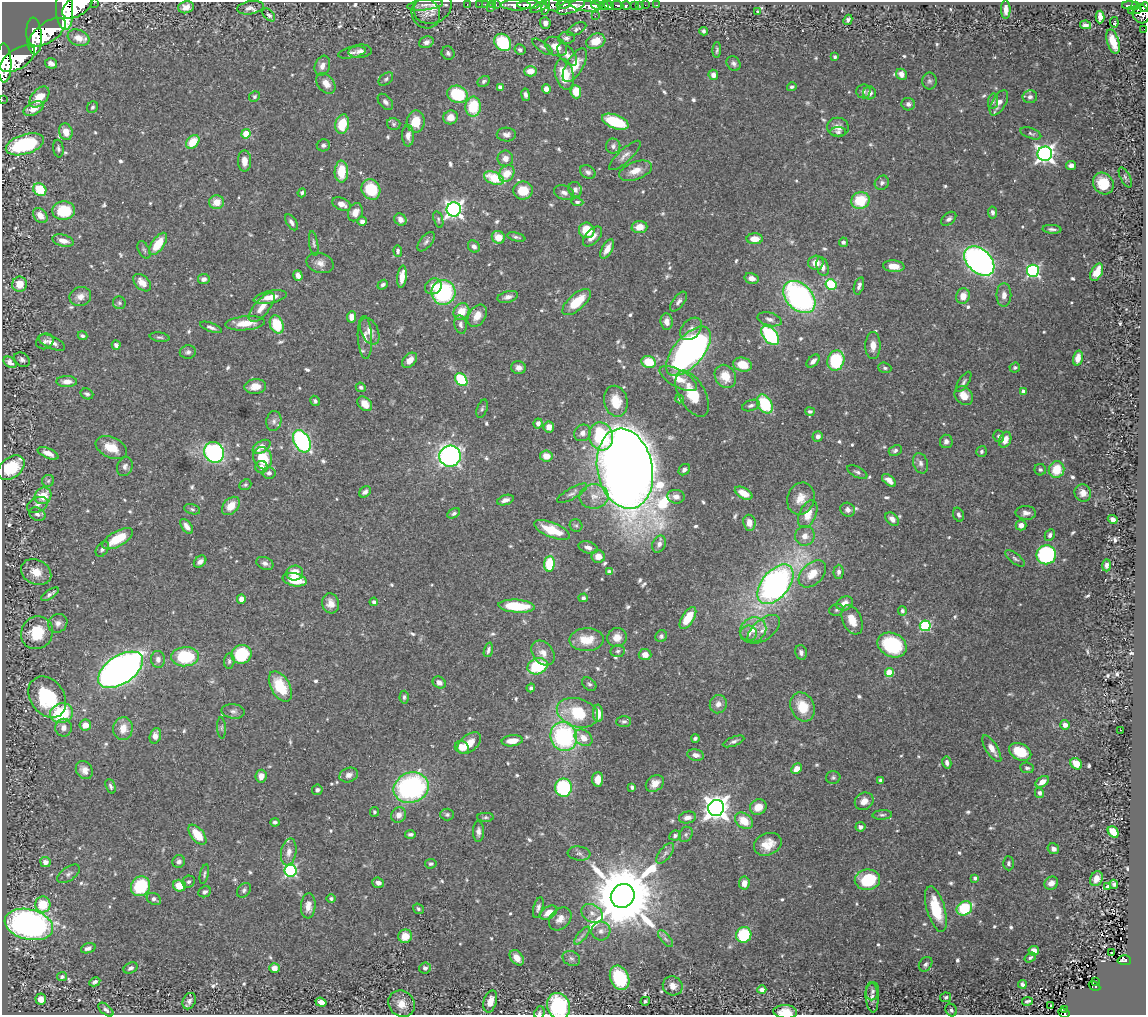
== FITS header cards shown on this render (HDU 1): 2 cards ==
NAXIS1  =                 1144
NAXIS2  =                 1013

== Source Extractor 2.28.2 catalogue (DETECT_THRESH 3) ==
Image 1144 x 1013 px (HDU 1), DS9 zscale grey, 1 PNG px = 1 image px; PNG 1148 x 1017 px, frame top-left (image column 1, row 1013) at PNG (2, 2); each listed source drawn as its Kron ellipse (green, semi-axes under 4 px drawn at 4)
Background 0.815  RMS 0.022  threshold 0.0649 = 3 sigma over >= 5 px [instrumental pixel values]
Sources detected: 737; of the 737, the 500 brightest by FLUX_AUTO listed and drawn (237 fainter detections omitted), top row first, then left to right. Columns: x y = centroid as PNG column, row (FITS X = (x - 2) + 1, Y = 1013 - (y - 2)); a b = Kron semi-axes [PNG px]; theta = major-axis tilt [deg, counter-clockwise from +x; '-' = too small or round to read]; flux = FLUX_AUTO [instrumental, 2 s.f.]
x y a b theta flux
94 2 2 2 - 44
467 4 2 2 - 14
479 4 2 2 - 12
492 4 3 2 - 22
496 4 3 2 - 31
563 4 6 4 -2 580
425 5 18 5 7 7.4
486 5 4 3 - 62
516 5 14 5 -2 2000
529 5 12 4 1 1900
553 5 8 6 -34 940
597 5 6 3 -15 680
609 5 5 4 - 890
617 5 6 3 -2 240
635 5 3 3 - 62
639 5 2 2 - 11
645 5 2 2 - 12
656 5 3 2 - 19
1130 5 8 3 -2 180
78 6 18 10 36 6200
540 6 11 4 30 510
585 6 15 5 -9 3100
604 6 4 3 - 970
626 6 5 3 - 300
1136 6 4 3 - 270
186 7 8 6 13 10
433 7 19 16 25 19
546 7 8 3 77 680
571 7 15 6 22 1500
1144 7 5 3 - 280
250 8 13 6 10 7.2
490 8 3 3 - 72
1137 9 4 3 - 120
65 10 20 8 -86 6900
1006 10 9 4 -90 11
1131 10 2 2 - 6.9
757 11 3 3 - 19
426 14 15 14 - 14
1141 14 9 8 - 820
269 15 8 4 -46 4.1
595 16 2 2 - 6.5
1100 17 6 4 88 16
848 20 5 4 - 4.8
1114 22 5 3 - 3
545 23 6 5 - 6.7
1085 25 5 3 - 5.1
577 29 10 5 28 3.9
1144 29 2 2 - 2.9
704 31 4 4 - 3.5
48 32 21 10 34 6800
34 36 18 7 -86 5100
78 38 11 8 -20 16
566 38 8 6 8 4.2
596 41 10 7 26 24
426 42 7 5 21 6.9
503 42 9 7 -49 86
1113 42 12 6 -72 25
556 46 12 8 -35 21
542 47 12 5 -37 4.3
520 50 5 5 - 3.6
717 50 8 4 87 2.9
360 51 12 6 5 8.5
352 53 14 5 12 5.1
448 53 7 6 - 4.1
567 55 13 7 -53 11
835 57 4 3 - 2.9
18 59 20 10 31 6100
4 63 20 7 -88 5000
51 63 6 5 - 6.7
734 63 8 6 -48 4.7
575 65 19 8 59 25
322 66 10 7 69 9.7
530 71 6 5 - 16
564 74 15 9 -76 37
901 74 6 5 - 9.1
713 75 5 5 - 7.1
386 79 8 5 40 3.4
484 81 7 5 30 3.4
929 81 8 7 - 4.3
326 83 11 8 -52 14
500 87 4 4 - 6.9
792 87 5 4 - 3
546 89 5 4 - 8.4
863 91 7 7 - 4.6
576 92 6 5 - 24
870 93 6 6 - 7.8
457 94 10 8 -22 78
525 95 6 4 -81 4.5
254 96 5 5 - 3.3
39 97 12 7 48 24
1030 97 7 6 - 5.3
2 100 2 2 - 10
993 101 8 5 82 3.2
385 102 9 6 -48 5.6
999 103 14 7 60 11
908 104 7 6 - 4.5
92 107 6 5 - 3
473 107 10 7 87 59
34 109 11 6 27 17
450 117 7 7 - 14
416 122 11 9 86 30
615 122 14 7 -20 77
342 124 10 6 78 43
394 124 7 6 - 2.9
838 127 11 9 -8 11
66 132 8 6 -72 16
838 132 8 5 0 3.3
1031 133 11 5 -19 4
246 134 4 4 - 36
506 135 9 7 -3 7.2
408 136 11 6 -88 8.3
193 142 8 5 46 33
25 144 20 10 17 110
323 145 6 6 - 4.2
613 146 7 7 - 5.3
58 149 9 5 -82 3.4
1045 154 7 7 - 640
625 155 20 6 43 8.9
505 158 8 8 - 10
244 161 10 6 -90 13
1071 165 5 4 - 6.1
636 171 17 8 20 19
341 172 11 7 88 38
588 172 8 6 -30 5.1
507 174 9 7 56 26
1125 177 11 5 -63 3.6
494 178 10 6 -21 51
882 183 7 6 - 4.7
1103 183 11 9 -54 36
371 189 10 9 - 55
575 189 8 6 -70 6.3
40 190 7 6 - 43
523 190 9 9 - 30
564 192 10 7 -19 7.2
302 193 4 4 - 3.7
860 200 9 8 - 52
216 202 7 7 - 19
577 202 6 4 -6 3
341 204 9 6 -23 11
454 209 7 7 - 570
64 211 11 9 2 57
355 212 9 7 66 13
992 212 6 4 -81 4.3
40 215 8 6 -49 13
400 219 6 5 - 9.7
438 219 9 4 -74 3.2
949 219 8 5 41 5.1
362 221 5 4 - 5.6
291 222 9 5 -58 5.8
639 227 8 6 4 18
1052 229 9 4 -3 4.6
587 230 8 7 - 41
498 237 7 6 - 21
516 237 9 3 -14 3.3
592 237 12 6 47 12
755 239 8 5 -1 18
63 241 11 5 -14 13
426 242 11 6 50 4.7
843 242 4 4 - 4
314 243 12 4 -81 3.6
158 244 13 6 54 36
474 246 6 5 - 5.2
607 249 10 5 61 14
144 250 9 5 -63 3.3
398 251 6 4 -86 3.6
979 261 17 11 -44 630
320 263 14 9 -16 11
816 263 7 7 - 15
894 266 10 6 -5 17
822 267 10 6 -74 8.8
1033 271 6 6 - 260
1097 272 9 5 63 24
298 276 5 4 - 8.4
402 277 11 4 83 19
752 278 7 5 -15 9.2
204 279 6 5 - 6.4
142 283 10 6 -44 17
19 284 7 7 - 22
831 284 5 5 - 110
383 285 5 4 - 4
433 286 9 7 35 15
859 286 9 4 73 6
443 292 12 12 - 160
1004 295 11 7 89 10
80 296 11 9 17 11
963 296 8 6 77 16
270 297 17 6 11 21
508 297 10 5 14 7.2
799 297 19 13 -46 350
577 302 17 8 41 43
678 302 11 5 52 5.9
119 303 6 6 - 3.4
262 307 18 7 50 18
461 311 9 7 55 26
477 316 12 8 57 16
352 317 5 4 - 15
770 319 12 6 -14 7
667 321 8 6 -83 13
245 323 20 7 5 23
277 325 9 6 -66 52
460 325 9 6 -78 4.8
211 327 11 4 -20 4.9
691 329 13 9 48 8.9
370 331 14 8 -65 12
770 335 11 7 -50 150
82 336 5 4 - 3.2
160 337 10 4 -8 3.2
365 337 21 7 -87 12
45 341 9 7 33 5.2
52 343 14 6 -24 12
116 345 5 4 - 6.1
873 346 13 7 89 13
688 351 30 15 49 530
188 352 8 6 11 4.3
1078 358 7 4 76 12
22 360 8 6 -34 5.4
410 360 9 6 48 14
836 360 10 8 72 98
813 361 8 4 45 6
10 362 7 5 -34 6.6
649 362 7 6 - 44
742 365 9 7 -15 25
1015 367 5 5 - 2.9
519 368 7 6 - 7.6
885 368 7 5 -20 3.2
725 376 12 10 -58 25
678 379 21 8 -29 24
461 380 7 5 -51 100
67 382 10 5 0 12
964 382 11 5 57 4.2
255 386 11 7 6 17
361 387 5 4 - 3.6
1023 391 4 3 - 5.9
87 394 6 5 - 3.7
692 394 25 13 -61 45
964 396 10 8 -50 17
679 399 4 4 - 2.9
315 401 5 4 - 3.2
616 401 16 11 -77 31
365 404 8 6 -46 14
765 404 10 7 -61 76
751 406 9 5 19 4.3
482 409 9 5 70 3.7
810 411 5 4 - 2.9
274 421 10 7 82 6
538 423 5 4 - 5.8
549 427 5 5 - 12
582 433 9 8 - 8.3
601 436 14 12 -75 120
818 436 5 5 - 5.4
999 436 6 5 - 3.8
1005 440 8 5 66 13
302 441 12 8 -61 280
946 441 7 6 - 5
111 447 16 10 -24 30
262 447 10 5 31 16
895 450 7 5 26 4
981 451 6 5 - 3.2
214 452 11 9 -56 310
48 453 11 5 -24 12
450 456 10 10 - 500
546 456 6 5 - 14
263 458 11 9 -68 53
921 463 10 7 -73 6.8
125 466 10 7 72 6.5
261 467 6 6 - 7.4
11 468 15 10 38 59
625 469 40 27 -79 4900
684 470 6 5 - 4.7
1040 470 6 5 - 3
1056 470 8 8 - 34
857 472 11 5 -26 4.7
269 473 6 6 - 5.6
889 480 8 4 -39 10
48 481 6 6 - 3.2
245 485 6 5 - 3
365 492 6 5 - 5.4
572 493 17 5 30 6
744 493 9 5 -29 21
1083 493 9 8 - 11
43 496 9 8 - 30
594 496 14 12 3 17
676 497 8 7 - 8.6
801 499 16 13 70 20
505 500 9 5 18 6.6
37 505 11 7 25 6.8
231 506 10 7 46 21
192 509 8 5 -16 3.3
848 510 7 7 - 6.1
454 513 7 4 28 3.6
1026 513 10 7 -4 7.2
37 514 8 6 -24 5.3
808 514 15 8 66 21
958 515 7 5 -73 4.2
892 519 8 5 -46 7.5
1113 519 5 4 - 4.6
749 523 8 6 -83 14
576 525 6 6 - 3
1021 525 5 5 - 8.9
187 526 8 5 -52 6.8
552 530 19 7 -21 46
1050 535 6 5 - 5.2
805 536 10 9 - 11
118 539 17 7 29 44
659 544 9 6 66 7
588 547 10 6 -17 7.2
102 549 8 5 56 4.6
1046 555 10 9 - 200
598 557 6 6 - 13
1015 558 12 5 -37 4.1
200 562 7 5 41 7
265 563 9 6 -21 5.7
549 564 8 5 86 54
1107 565 6 4 89 5.8
36 572 16 12 -26 22
609 572 4 4 - 9
839 572 7 5 86 5.6
295 573 8 7 - 25
812 574 16 10 44 25
295 580 12 6 -11 37
775 584 23 13 50 590
50 594 10 4 34 5.1
583 598 5 4 - 3.2
241 599 4 4 - 8.5
374 602 4 4 - 4.9
331 603 10 8 -74 12
845 603 8 7 - 13
517 606 18 6 -4 72
836 610 7 5 15 3.3
902 611 5 4 - 3.5
688 618 12 6 58 38
852 620 16 9 -67 23
58 623 10 9 - 8.5
925 626 5 5 - 150
764 629 19 10 39 16
753 630 14 12 37 19
37 633 17 15 54 54
749 633 8 7 - 6.7
661 636 6 5 - 3.3
617 637 10 9 - 16
587 640 17 11 1 28
892 645 15 11 -25 120
488 650 7 3 73 4.1
618 651 7 6 - 3.5
801 652 7 5 -76 5
543 653 13 10 -51 14
241 654 10 9 - 70
645 654 6 5 - 11
185 657 14 9 4 90
158 659 8 7 - 7
229 661 8 5 85 3.5
537 666 10 7 20 94
121 670 25 14 33 1200
889 673 4 4 - 48
439 682 7 5 -33 7.7
589 684 8 5 -41 3.8
280 686 16 9 -61 55
531 688 4 4 - 3.6
47 697 22 17 -55 120
404 697 6 4 87 3.4
718 704 9 8 - 9
802 707 15 11 -65 35
233 711 11 7 -7 6
62 713 11 9 12 99
577 713 21 14 -17 71
598 713 9 5 -86 18
624 721 7 5 3 3.6
85 725 6 5 - 15
1065 725 5 4 - 7.8
64 728 9 8 - 11
222 728 11 4 -86 3.4
123 729 11 9 81 20
1120 730 3 2 - 6.6
155 736 8 5 71 11
564 736 15 13 -73 210
584 738 10 7 -39 14
695 738 4 3 - 2.9
512 741 10 5 6 19
734 741 11 4 20 4.5
469 743 14 8 41 19
462 747 7 6 - 18
992 749 15 6 -59 14
1020 752 12 8 -26 43
696 755 8 5 -12 8.5
947 763 6 4 -80 5.1
1076 764 6 5 - 24
1027 768 7 5 -8 3.8
796 769 6 4 45 14
84 770 9 8 - 10
349 775 9 7 21 8
261 776 6 5 - 11
833 778 7 6 - 3.3
598 779 7 5 86 16
881 780 4 4 - 4.7
1042 782 7 5 33 12
655 783 10 7 37 12
110 786 7 4 -68 4
632 787 4 3 - 3.6
411 788 18 15 22 290
563 788 9 8 - 120
317 790 5 5 - 4.2
1039 793 5 4 - 4.8
864 801 10 8 33 11
758 807 8 7 - 17
716 808 8 8 - 1500
374 812 5 4 - 3.2
399 815 8 7 - 10
447 815 7 6 - 3.2
882 815 10 5 3 3.5
485 817 8 4 -1 2.9
687 817 9 6 12 7.4
744 821 10 7 -38 25
275 822 4 3 - 3.6
860 827 5 4 - 7
478 832 10 5 -90 6.3
1113 832 6 4 -49 40
410 834 5 4 - 3.5
686 834 8 6 60 4
197 835 12 6 -51 36
675 836 6 4 27 4.1
768 844 14 11 23 23
1053 849 6 5 - 7.7
289 852 13 7 79 11
579 853 11 7 -7 5.4
665 853 12 5 52 5.9
45 862 5 5 - 7.6
179 862 6 6 - 5
1008 863 7 5 -89 3.6
431 864 6 5 - 3.1
290 871 6 6 - 240
69 874 13 7 35 5.3
204 874 10 4 76 2.9
975 878 4 4 - 4.5
1096 879 8 6 62 10
867 880 12 10 9 70
189 882 6 5 - 3.4
378 883 6 5 - 7
744 883 6 5 - 11
1051 883 7 6 - 10
1114 884 5 4 - 3.3
141 886 10 9 - 76
179 886 6 6 - 26
1107 886 3 3 - 33
244 890 8 6 52 3.9
205 892 6 5 - 4.2
623 896 12 11 - 18000
331 898 5 4 - 3.1
154 899 8 5 -27 4.6
43 904 8 7 - 42
308 906 12 7 85 15
538 908 11 4 74 5.4
964 908 8 6 30 78
418 909 6 4 -38 2.9
936 909 23 9 -74 56
549 913 9 6 31 19
592 913 11 8 -33 10
560 919 13 9 49 13
29 924 25 15 -14 560
601 931 9 9 - 8.4
744 935 8 7 - 91
405 936 7 6 - 21
582 936 11 3 50 4.4
665 939 10 4 -50 4.8
88 948 7 5 19 6.3
1034 951 5 5 - 11
1111 953 2 2 - 3.2
517 958 8 6 -51 16
571 958 9 7 -26 5.5
1030 958 6 4 34 3.2
1124 960 7 5 -2 100
926 964 8 6 51 4.1
131 968 7 5 28 5.4
274 968 5 5 - 11
425 968 6 5 - 5.4
62 977 5 4 - 3.3
620 978 13 9 -67 92
95 982 6 3 28 4
1096 982 3 3 - 9.5
1022 984 4 4 - 3.9
673 986 10 9 - 11
1095 986 6 3 -31 31
762 990 4 4 - 8.3
872 991 9 6 77 4.7
872 997 15 6 -86 7.6
946 997 5 5 - 3.2
41 999 5 5 - 9
189 1001 8 6 65 5.8
490 1001 11 6 73 18
645 1001 5 4 - 2.9
1028 1001 5 3 - 3.3
321 1002 5 4 - 12
402 1004 14 12 -45 19
558 1006 13 11 -67 130
1050 1006 3 3 - 3.5
1064 1009 3 3 - 8.6
106 1010 9 5 -41 4.2
951 1010 6 5 - 3.8
785 1012 12 6 -3 19
539 1013 6 5 - 2.9
1064 1013 6 3 -27 30
At the frame edge (FLAGS 8, measured only in part): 11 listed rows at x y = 94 2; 78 6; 1144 7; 65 10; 1144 29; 4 63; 2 100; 558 1006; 785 1012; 539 1013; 1064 1013
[237 fainter detections neither listed nor drawn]